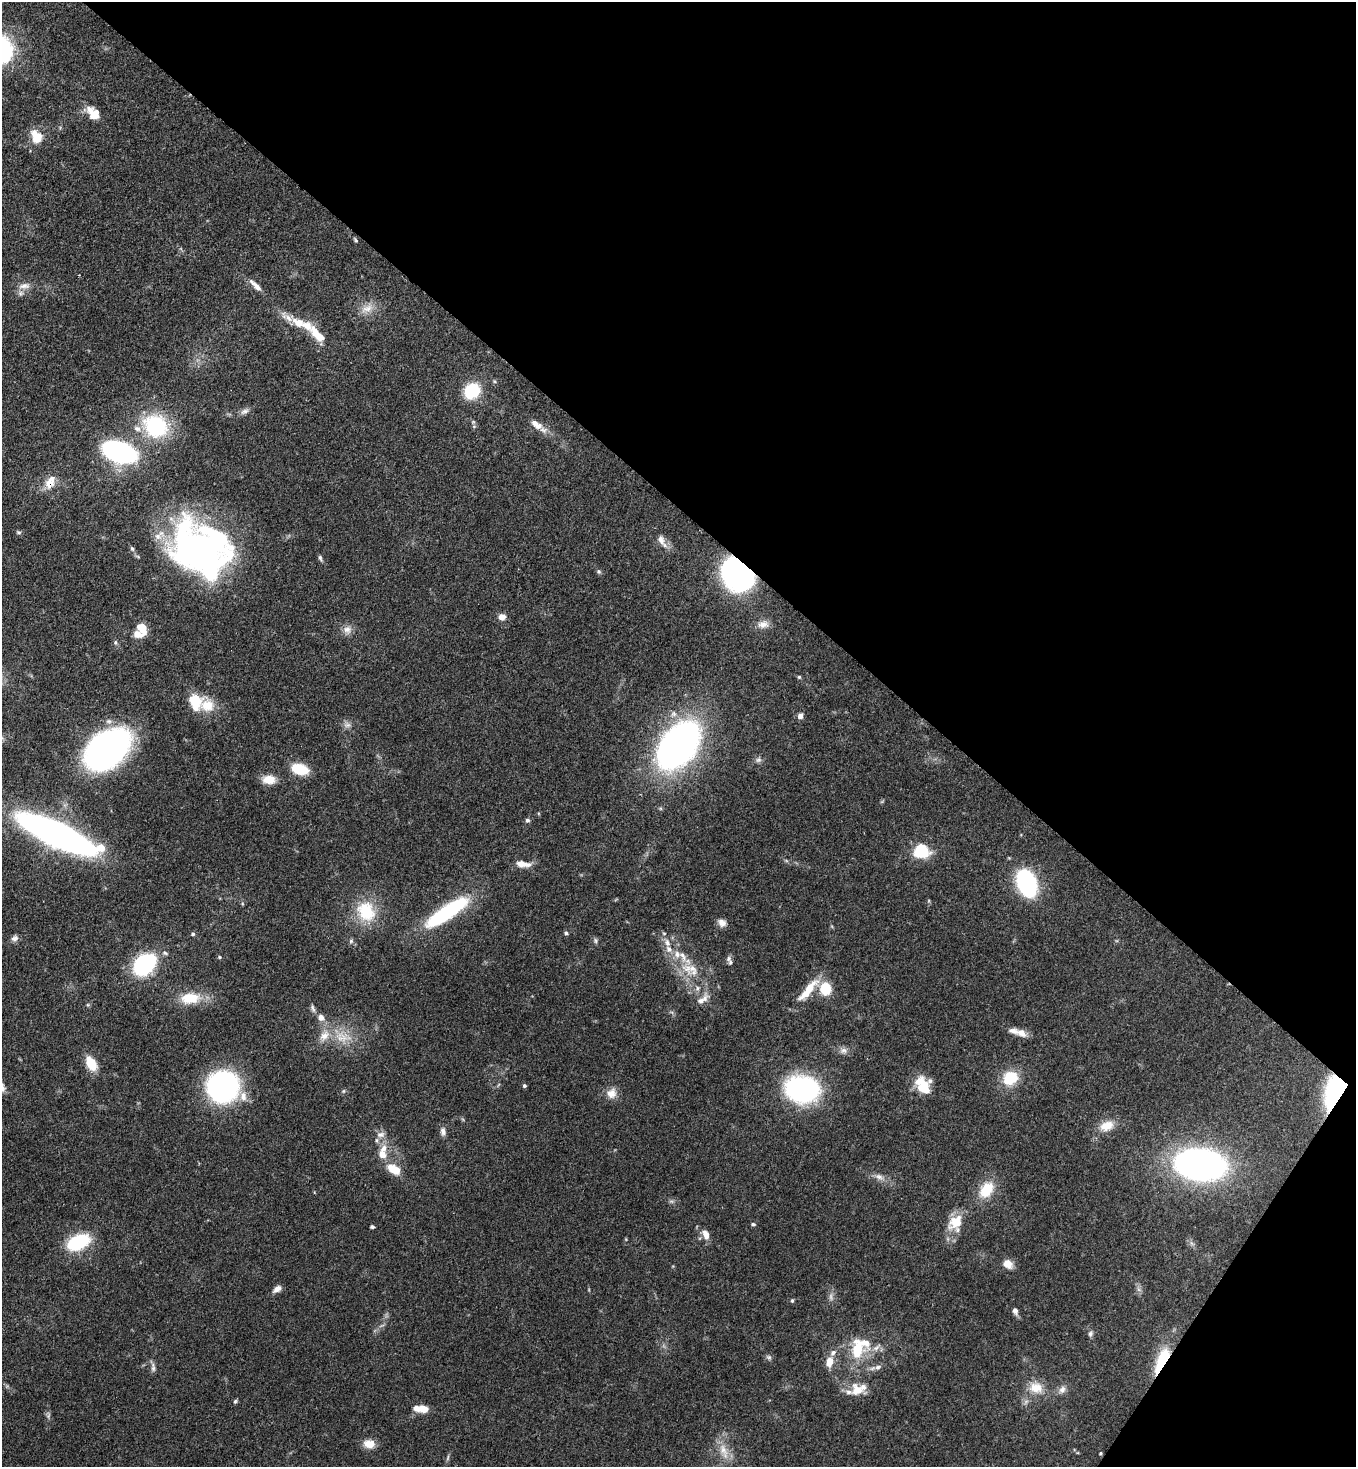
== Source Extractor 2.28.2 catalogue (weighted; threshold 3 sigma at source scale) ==
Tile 8 of 4 x 4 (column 4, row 2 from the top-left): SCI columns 4285-5638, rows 2990-4454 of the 6002 x 5980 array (HDU 1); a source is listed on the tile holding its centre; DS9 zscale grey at full resolution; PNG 1358 x 1469 px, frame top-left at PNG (2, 2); no overlay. Shown black and unused: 37% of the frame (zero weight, under 3 of 4 exposures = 7% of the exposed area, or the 3 px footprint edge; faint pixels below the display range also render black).
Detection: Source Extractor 2.28.2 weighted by HDU 2 'WHT'; one run over the whole footprint, this tile lists its part. Background 0.127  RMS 0.0044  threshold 0.0197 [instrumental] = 3 sigma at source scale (4.5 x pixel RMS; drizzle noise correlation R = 1.50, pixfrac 1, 0.05/0.05 arcsec/px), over >= 5 px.
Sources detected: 135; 2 too faint to see at this stretch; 2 inside a brighter object's white glare — not listed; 22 inside a brighter listed object's ellipse — not listed separately; the other 109 listed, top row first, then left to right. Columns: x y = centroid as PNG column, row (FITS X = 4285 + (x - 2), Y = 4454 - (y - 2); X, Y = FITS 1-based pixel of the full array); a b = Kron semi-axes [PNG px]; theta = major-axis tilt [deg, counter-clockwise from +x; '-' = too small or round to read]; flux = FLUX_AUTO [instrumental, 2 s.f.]
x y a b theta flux
93 114 17 11 -53 7.1
37 137 14 10 -64 9.1
355 240 7 4 -54 0.58
24 286 17 8 6 3.4
256 286 21 6 -44 3.4
368 308 17 11 18 5
287 317 24 9 -25 4.7
318 335 26 11 -46 8.5
494 381 6 3 -71 0.56
472 391 15 13 46 21
244 411 12 7 26 1.9
536 424 18 8 -35 4.7
156 426 27 23 -27 38
119 452 20 12 -18 120
50 482 20 12 64 6
19 532 6 5 - 0.71
661 540 14 9 -74 3.2
197 548 75 37 11 100
320 558 8 5 -81 0.97
599 571 7 5 -46 0.81
737 574 25 21 -53 110
502 617 8 7 - 3
763 624 16 10 6 3.7
142 628 11 8 -57 7.5
347 630 12 12 - 3.2
115 642 7 5 -90 0.88
799 677 5 5 - 0.59
195 702 19 14 -84 11
800 716 7 5 61 2.2
347 725 10 8 -2 1.9
679 745 40 25 53 220
107 750 33 22 40 200
758 760 9 7 24 1.4
300 769 15 9 -18 16
269 779 15 10 -2 6.2
527 820 6 6 - 1
56 834 51 13 -25 330
101 848 6 6 - 7.7
921 851 13 12 - 20
523 864 20 8 -6 4.5
1027 883 22 14 -68 60
366 911 29 24 -59 19
447 912 44 11 34 54
722 923 11 9 -31 2.5
566 933 5 5 - 0.69
664 933 6 4 -1 0.51
193 934 5 5 - 0.78
15 938 10 8 20 1.7
596 940 7 6 - 0.97
351 941 6 6 - 0.94
669 949 11 8 -48 3.1
165 953 9 5 -16 1.1
219 957 5 4 - 0.48
731 962 9 7 -64 1.4
144 965 13 10 42 80
690 969 30 17 -25 13
826 989 13 11 -90 12
808 990 37 9 50 10
190 998 25 14 5 12
701 1001 23 9 50 3.9
313 1008 12 5 -68 1.3
321 1017 9 8 - 2.7
1021 1033 15 10 -26 3.5
342 1037 27 15 -9 12
843 1050 11 8 -4 2.2
91 1063 14 9 -62 10
1010 1078 15 13 31 15
524 1086 5 4 - 0.75
923 1086 21 12 -61 12
223 1087 25 24 - 110
802 1089 27 20 -8 93
343 1091 6 5 - 0.71
1335 1092 28 16 71 72
611 1093 14 13 - 4.4
1107 1126 19 12 20 6.8
443 1132 11 7 -83 2
381 1135 12 8 1 2.5
382 1154 9 8 - 4.4
1200 1165 44 26 -7 170
394 1169 13 8 -30 9.5
879 1177 12 7 -21 2.5
986 1190 22 15 55 12
955 1222 26 17 44 10
753 1224 6 4 -9 0.66
372 1227 4 3 - 0.81
706 1234 12 7 -68 3.6
78 1242 19 11 23 34
1007 1264 9 7 -36 5.6
277 1289 10 6 34 2.5
792 1300 5 4 - 0.6
1015 1311 9 6 -71 1.9
1090 1334 7 6 - 1.1
876 1348 10 8 43 2.4
857 1350 29 17 88 17
769 1357 8 5 -39 1
1162 1361 28 10 65 23
829 1362 11 8 80 5.4
153 1367 14 5 -84 1.6
878 1367 10 6 16 1.8
1036 1388 20 16 -22 8.3
857 1390 21 16 -19 7.6
1062 1390 12 9 61 2.5
235 1401 6 5 - 0.71
422 1409 15 7 -3 6.8
48 1416 9 4 71 0.85
369 1444 13 10 -7 5.3
724 1451 26 10 -69 6.8
1101 1453 4 3 - 0.46
448 1458 9 3 77 0.81
Overlapping masked pixels (flux is a lower limit): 5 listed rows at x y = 50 482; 737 574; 1335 1092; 1162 1361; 1101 1453